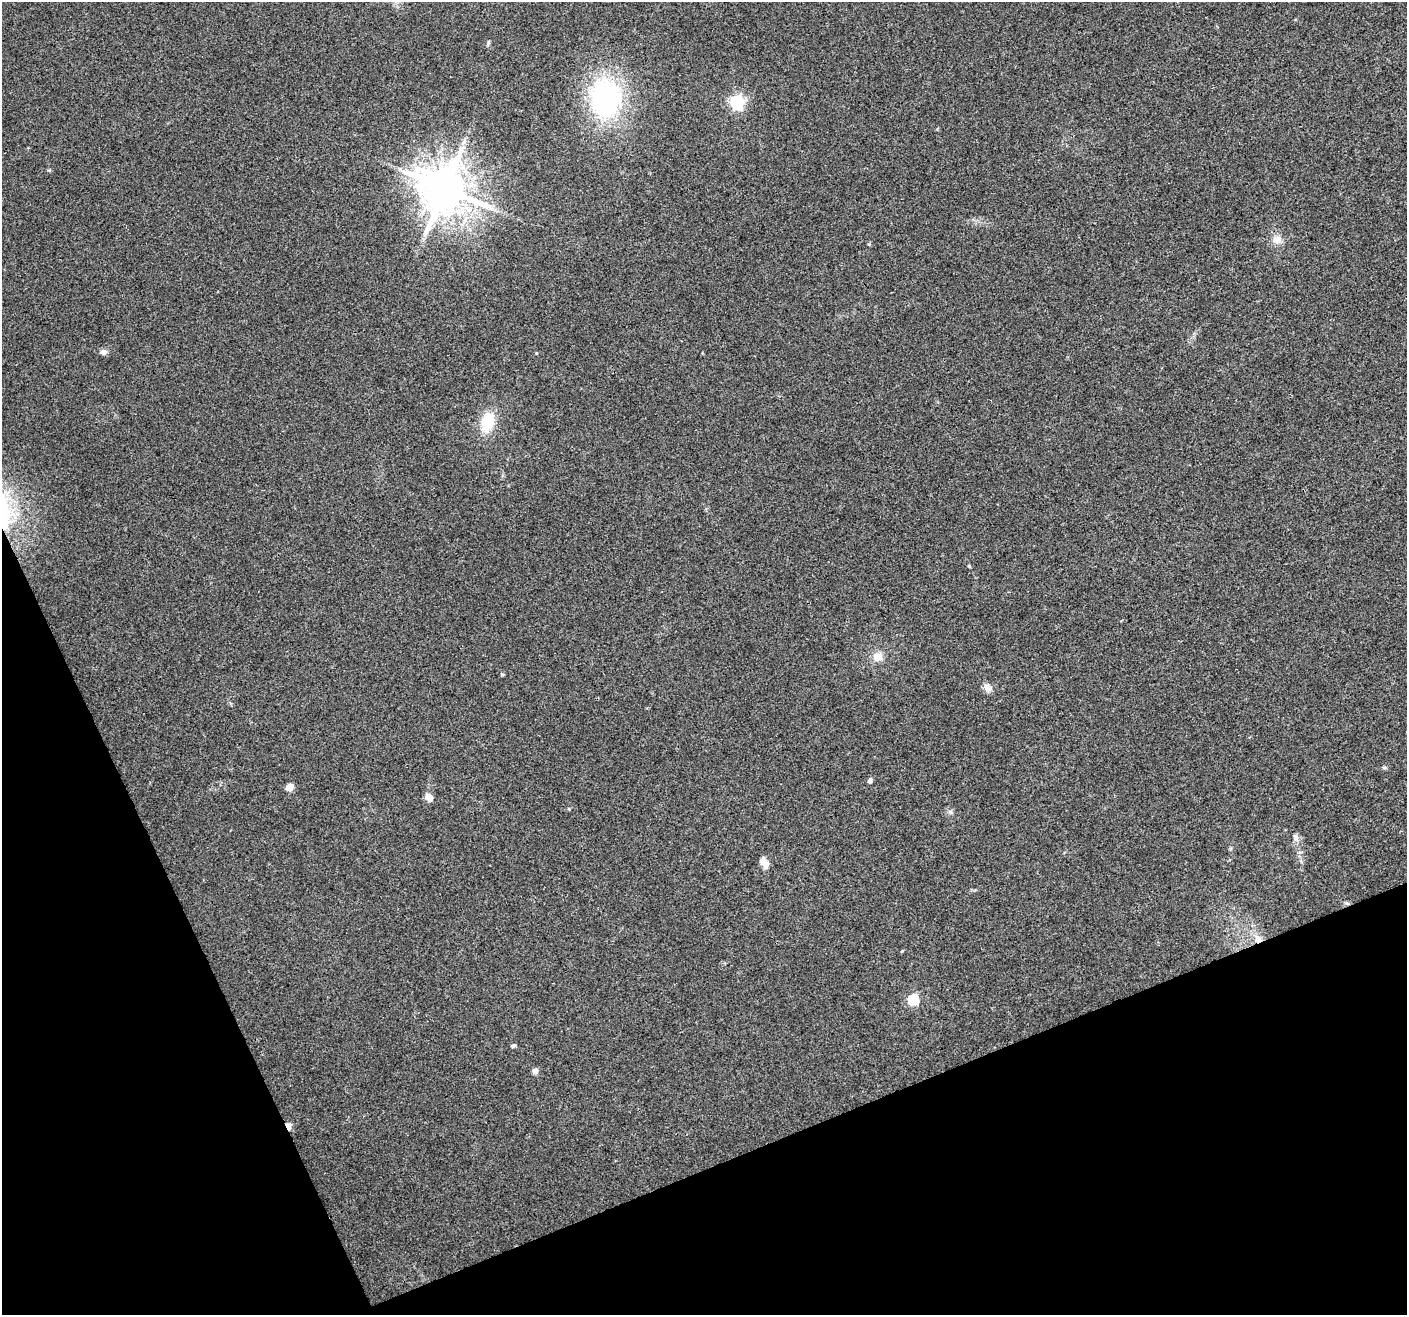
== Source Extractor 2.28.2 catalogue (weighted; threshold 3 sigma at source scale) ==
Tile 14 of 4 x 4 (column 2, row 4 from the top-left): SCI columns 1406-2810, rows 87-1399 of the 5624 x 5482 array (HDU 1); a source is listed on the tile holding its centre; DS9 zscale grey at full resolution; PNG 1409 x 1317 px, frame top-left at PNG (2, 2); no overlay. Shown black and unused: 20% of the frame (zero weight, under 3 of 4 exposures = <1% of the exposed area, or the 3 px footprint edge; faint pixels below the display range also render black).
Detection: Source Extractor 2.28.2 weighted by HDU 2 'WHT'; one run over the whole footprint, this tile lists its part. Background 0.0295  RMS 0.0046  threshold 0.0208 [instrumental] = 3 sigma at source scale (4.5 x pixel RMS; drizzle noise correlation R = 1.50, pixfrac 1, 0.0396/0.0396 arcsec/px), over >= 5 px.
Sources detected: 25; all 25 listed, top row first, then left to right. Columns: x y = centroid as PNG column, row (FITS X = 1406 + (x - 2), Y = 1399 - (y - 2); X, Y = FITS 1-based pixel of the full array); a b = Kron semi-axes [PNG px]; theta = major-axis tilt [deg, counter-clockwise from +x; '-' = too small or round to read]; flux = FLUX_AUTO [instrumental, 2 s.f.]
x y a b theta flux
606 98 35 26 87 86
737 102 6 6 - 82
464 142 7 4 70 1.2
49 170 6 4 -18 0.48
445 189 13 13 - 2000
1277 239 12 11 - 3.8
103 352 9 6 -9 1.9
488 422 26 16 74 13
5 519 52 15 75 28
969 566 5 3 - 0.46
878 657 13 11 28 4.1
502 674 4 4 - 0.57
987 688 12 8 -50 2.5
1384 768 7 3 -8 0.69
870 780 5 5 - 1.4
289 787 5 5 - 8.8
429 797 9 7 -50 3.2
950 812 6 4 -71 0.81
1295 837 10 7 -80 1.7
765 863 13 7 -57 3.8
1258 939 12 9 -55 3.7
913 1000 6 6 - 35
513 1046 6 4 3 0.83
535 1071 6 5 - 2.5
288 1126 7 4 -71 4.5
Overlapping masked pixels (flux is a lower limit): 3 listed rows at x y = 5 519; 1258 939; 288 1126
Isophote crosses this tile's border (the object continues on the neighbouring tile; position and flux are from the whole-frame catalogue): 1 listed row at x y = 5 519
Unlisted compact peaks at least as high as the median listed source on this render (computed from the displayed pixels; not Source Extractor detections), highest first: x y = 536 353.